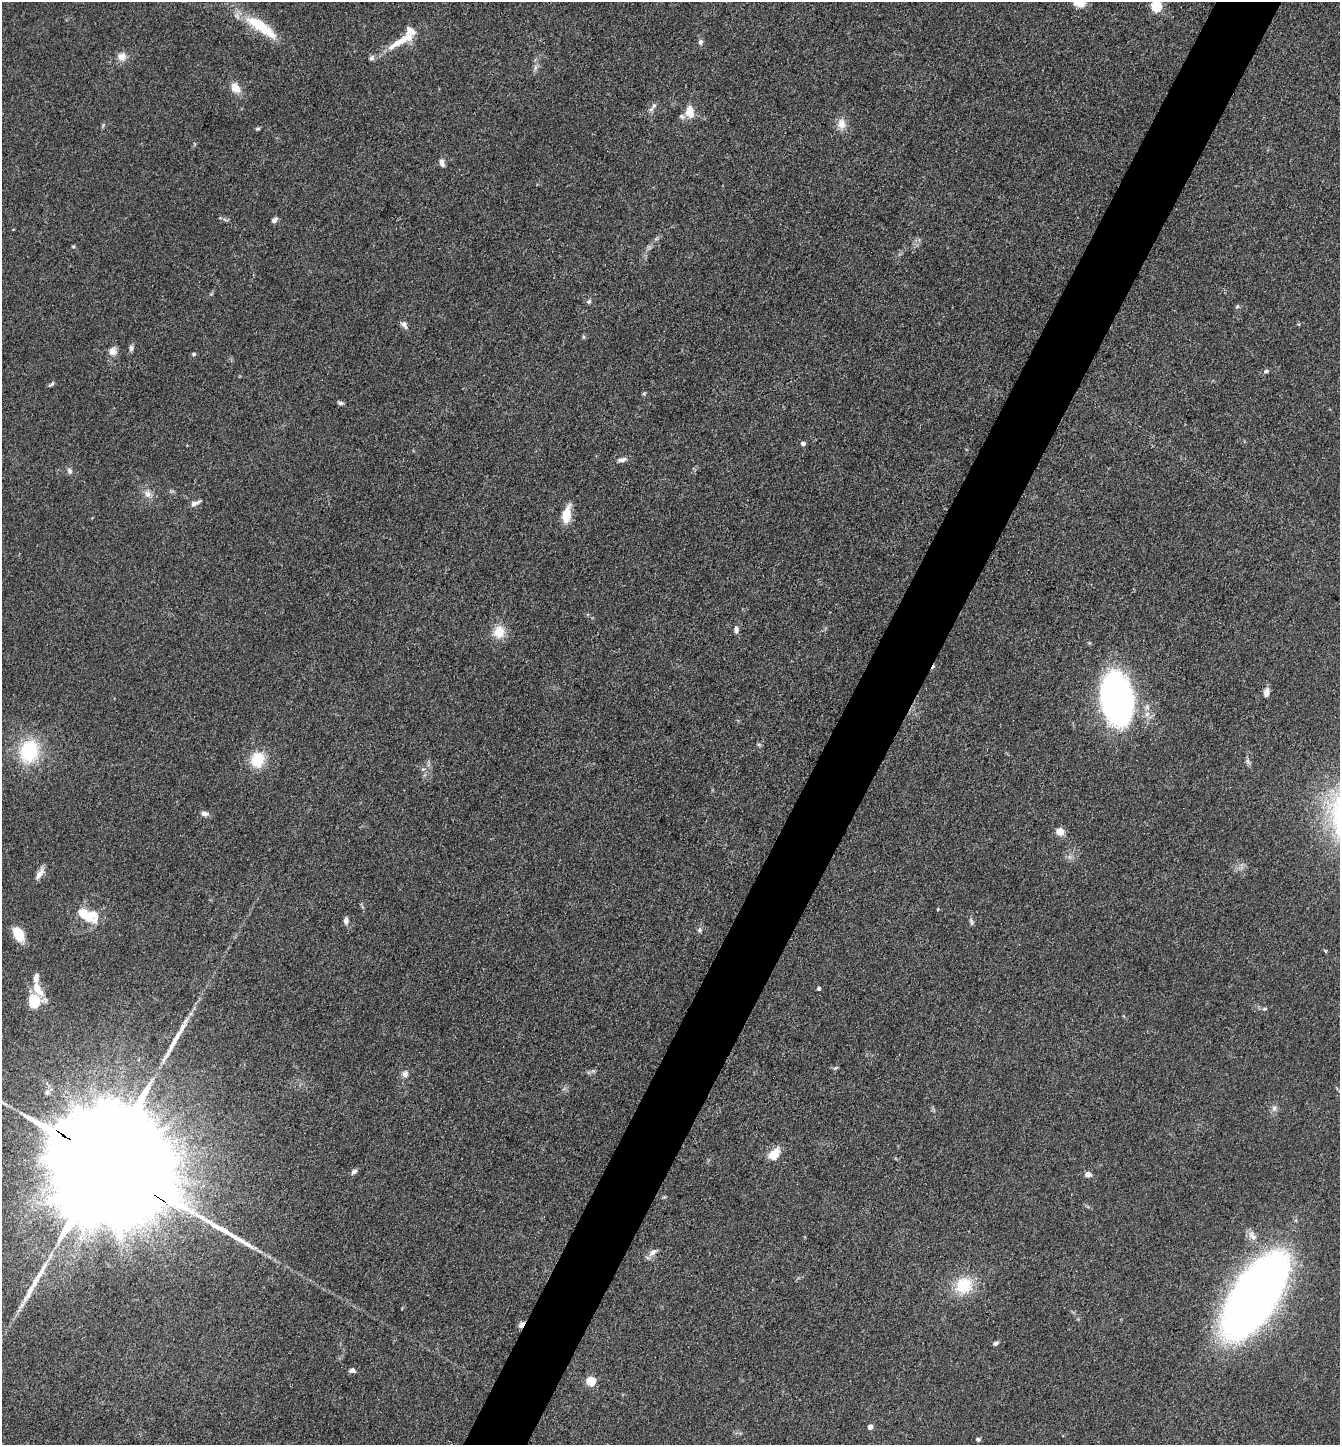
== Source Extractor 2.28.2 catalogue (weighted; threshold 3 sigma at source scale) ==
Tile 10 of 4 x 4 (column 2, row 3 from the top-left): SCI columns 1624-2961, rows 1445-2887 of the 5783 x 5774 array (HDU 1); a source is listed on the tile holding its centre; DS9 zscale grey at full resolution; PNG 1342 x 1447 px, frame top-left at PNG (2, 2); no overlay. Shown black and unused: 5% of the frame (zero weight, under 3 of 4 exposures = <1% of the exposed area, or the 3 px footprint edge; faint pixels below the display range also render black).
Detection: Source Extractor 2.28.2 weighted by HDU 2 'WHT'; one run over the whole footprint, this tile lists its part. Background 0.0821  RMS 0.0064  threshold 0.0288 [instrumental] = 3 sigma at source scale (4.5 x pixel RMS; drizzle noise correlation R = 1.50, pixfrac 1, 0.05/0.05 arcsec/px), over >= 5 px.
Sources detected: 78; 1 cosmic-ray / hot-pixel residue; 2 long thin detections or spike segments (spike, bleed or trail) — not listed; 4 inside a brighter listed object's ellipse — not listed separately; the other 71 listed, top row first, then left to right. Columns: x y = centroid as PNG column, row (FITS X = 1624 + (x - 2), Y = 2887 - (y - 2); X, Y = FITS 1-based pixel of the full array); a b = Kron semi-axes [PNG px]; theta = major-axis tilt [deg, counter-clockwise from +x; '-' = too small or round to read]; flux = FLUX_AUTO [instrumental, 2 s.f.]
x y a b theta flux
1079 3 15 9 -4 7.2
1156 6 5 5 - 48
261 27 48 13 -34 27
400 41 43 9 30 16
700 42 7 6 - 1.8
122 57 12 11 - 4.9
535 67 9 4 81 2
235 88 14 11 -57 7
654 106 10 5 56 2.2
689 112 15 11 -82 9.4
841 124 15 11 -85 6.1
258 129 8 4 0 0.87
442 163 11 6 -75 2.6
274 220 8 5 41 1.9
73 246 5 3 - 0.71
589 301 7 6 - 1.4
1237 306 6 5 - 0.93
404 324 9 6 -63 2.8
584 337 6 4 -89 0.85
131 348 7 6 - 1.7
112 351 11 9 35 4.4
194 354 5 5 - 1.1
1266 371 8 5 19 1.5
51 384 9 4 42 1.2
644 393 6 4 19 0.74
340 403 8 4 -18 1.4
803 444 5 4 - 2.3
622 460 13 6 12 2.6
69 471 9 6 -69 1.9
148 494 10 9 - 4
195 503 14 5 24 2.8
567 515 21 9 77 11
736 629 9 6 -89 2.6
499 632 17 15 88 11
1266 692 9 6 80 4
1116 699 51 30 -77 200
29 751 33 26 75 37
257 760 14 12 70 21
1248 762 10 5 -63 1.7
423 769 5 4 - 0.98
205 814 10 6 -9 2.5
1060 832 5 5 - 18
40 873 17 6 57 4.2
938 909 4 3 - 0.59
90 915 24 18 -32 15
346 921 8 5 -86 2.9
971 922 11 5 -65 1.5
700 930 7 6 - 1.5
19 934 16 10 -61 14
1325 951 5 4 - 0.79
37 989 26 8 -57 11
819 989 4 3 - 1.5
34 1002 9 7 88 30
1265 1009 7 4 18 1.1
835 1068 7 4 43 0.92
405 1074 9 8 - 3
1274 1108 9 6 73 2.2
774 1154 12 8 45 12
108 1164 71 22 -33 63000
354 1172 9 6 49 2
1088 1174 6 6 - 3.5
1252 1236 16 9 -54 4.7
653 1253 12 7 45 3.4
964 1285 20 19 - 23
1255 1296 69 30 58 590
522 1324 8 5 54 3.2
996 1343 6 5 - 1.6
352 1370 8 6 -5 2
590 1381 5 5 - 33
870 1427 6 5 - 2.4
978 1439 6 5 - 1.1
Overlapping masked pixels (flux is a lower limit): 3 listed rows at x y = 1116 699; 108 1164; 522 1324
Isophote crosses this tile's border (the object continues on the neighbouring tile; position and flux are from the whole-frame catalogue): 3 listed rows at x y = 1079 3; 1156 6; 108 1164